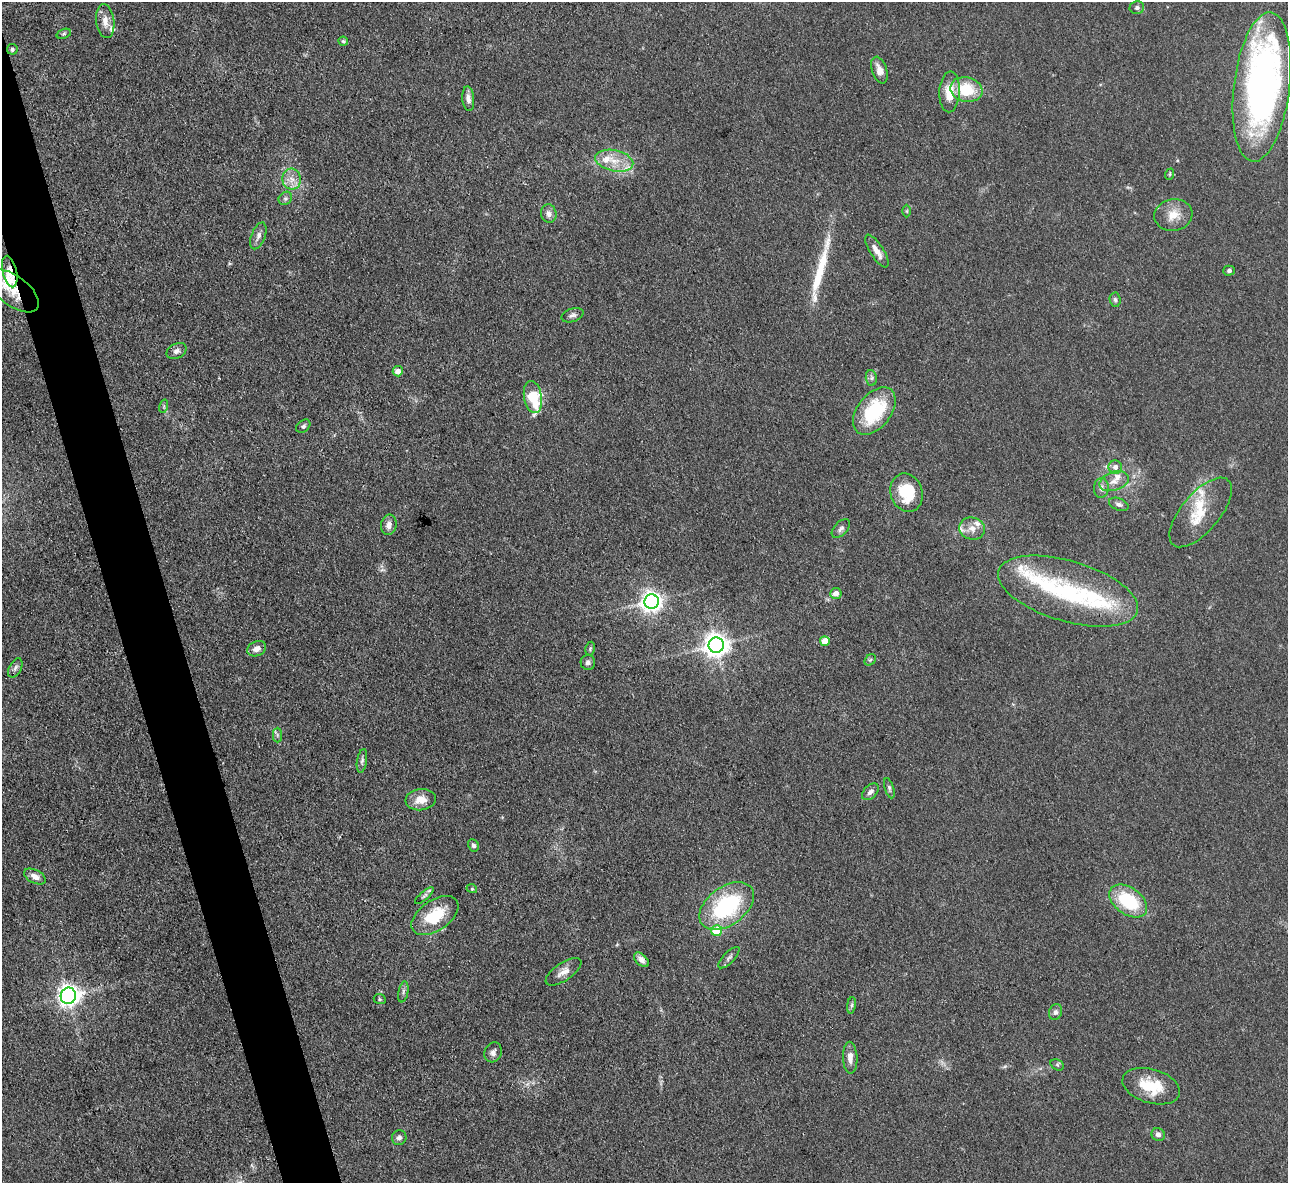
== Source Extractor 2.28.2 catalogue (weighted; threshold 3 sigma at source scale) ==
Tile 11 of 4 x 4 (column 3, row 3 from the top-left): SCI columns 2575-3860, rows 1447-2627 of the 5147 x 5132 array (HDU 1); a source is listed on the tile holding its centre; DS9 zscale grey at full resolution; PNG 1290 x 1185 px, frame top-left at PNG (2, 2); each listed source drawn as its Kron ellipse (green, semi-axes under 4 px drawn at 4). Shown black and unused: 4% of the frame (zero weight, under 3 of 4 exposures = <1% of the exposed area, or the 3 px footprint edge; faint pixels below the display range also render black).
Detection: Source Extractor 2.28.2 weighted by HDU 2 'WHT'; one run over the whole footprint, this tile lists its part. Background 0.0862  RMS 0.0069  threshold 0.0309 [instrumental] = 3 sigma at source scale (4.5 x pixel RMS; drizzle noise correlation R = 1.50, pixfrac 1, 0.05/0.05 arcsec/px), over >= 5 px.
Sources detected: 93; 2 inside a brighter object's white glare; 1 long thin detection or spike segment (spike, bleed or trail) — neither listed nor drawn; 13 inside a brighter listed object's ellipse — not listed separately; the other 77 listed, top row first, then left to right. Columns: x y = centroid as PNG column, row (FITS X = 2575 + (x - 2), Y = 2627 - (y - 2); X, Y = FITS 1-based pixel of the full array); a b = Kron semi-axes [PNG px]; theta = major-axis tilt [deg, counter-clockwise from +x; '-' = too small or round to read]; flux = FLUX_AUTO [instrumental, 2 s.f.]
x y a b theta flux
1137 8 7 6 - 2.1
105 21 17 9 -83 6.7
64 34 7 4 19 1.2
343 41 4 4 - 1.1
12 49 5 5 - 1.6
879 70 14 7 -72 6.1
1262 87 75 28 83 310
966 89 16 12 -12 25
950 92 20 10 87 14
468 99 12 6 -84 3.8
614 161 19 10 -12 12
1170 174 6 3 71 0.74
291 179 10 9 - 6
285 198 7 6 - 1.7
907 211 6 4 90 0.92
549 214 9 7 -77 3.6
1173 215 19 16 9 11
258 236 14 7 70 3.6
877 251 19 6 -57 5.8
10 271 16 7 -77 8.3
1229 271 5 5 - 1.6
14 291 29 15 -37 17
1115 300 7 5 -86 1.6
572 315 11 6 18 2.5
177 351 10 7 26 2.9
398 371 5 5 - 5
871 378 8 5 -83 1.9
533 397 16 9 -80 23
164 406 7 4 72 1.1
874 411 27 16 51 49
303 426 8 5 36 1.6
1115 467 6 6 - 3.4
1114 481 15 9 18 6.6
1101 488 10 7 86 3.4
906 493 19 16 -70 27
1119 504 10 6 -21 2.3
1201 512 42 19 50 22
389 525 10 7 79 3.7
841 528 11 6 46 2.5
972 528 13 11 -14 6.5
1068 591 72 30 -16 87
836 593 6 5 - 5.8
652 602 7 7 - 460
825 641 5 5 - 10
716 645 7 7 - 670
257 649 10 7 24 4.3
590 649 7 4 79 1.3
870 660 6 5 - 1.3
588 662 7 7 - 2.6
15 668 10 6 61 2.4
277 735 7 4 -89 1.5
362 761 12 5 81 2
889 788 10 4 -73 1.6
870 792 10 6 46 2.9
421 800 15 10 6 8.9
473 845 6 5 - 1.6
35 877 12 6 -27 4.5
472 889 5 3 - 0.75
424 896 12 4 41 1.8
1128 901 21 13 -35 39
727 906 31 19 36 74
435 915 26 15 34 26
717 931 5 5 - 22
729 958 14 5 45 2.4
641 960 9 5 -44 3.8
564 972 21 9 34 5.8
403 992 10 5 79 1.9
68 996 8 7 - 510
380 999 6 5 - 0.98
851 1005 8 4 81 1.5
1055 1012 8 6 67 2.4
493 1052 10 8 65 3.2
850 1058 16 7 -87 5.5
1057 1065 7 5 -31 1.3
1151 1086 29 17 -17 25
1158 1134 7 6 - 3
399 1138 7 7 - 2.6
Overlapping masked pixels (flux is a lower limit): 2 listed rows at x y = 10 271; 14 291